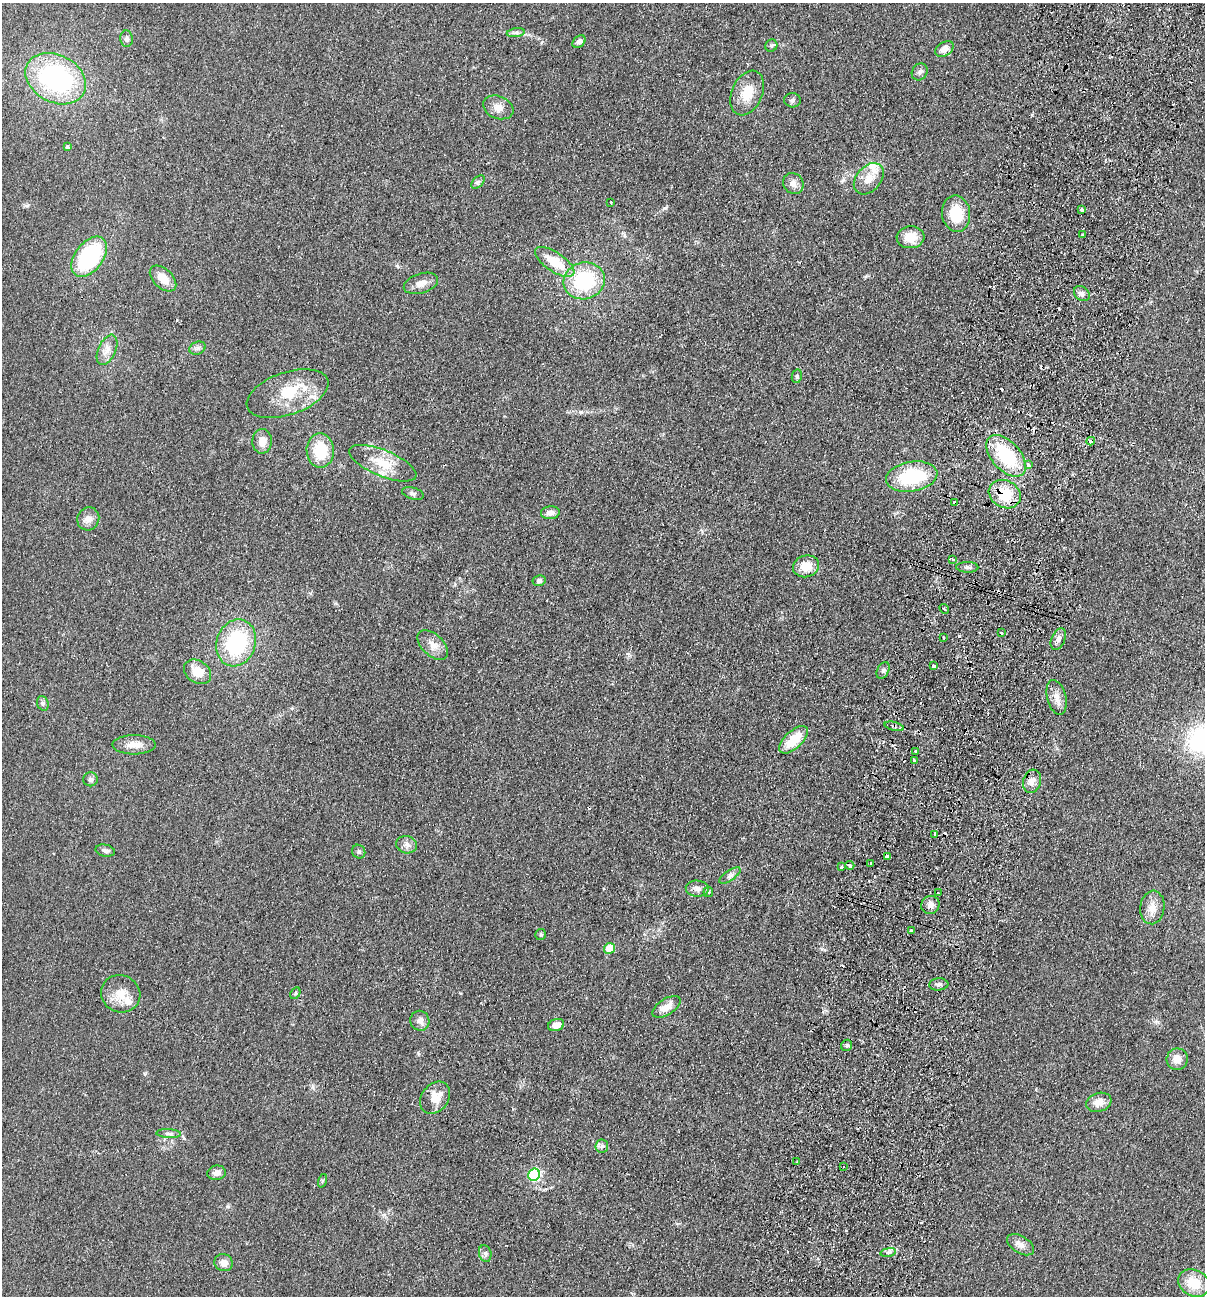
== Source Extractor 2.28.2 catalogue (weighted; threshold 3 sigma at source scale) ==
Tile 10 of 4 x 4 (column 2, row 3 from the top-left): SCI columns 1513-2715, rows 1313-2606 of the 5308 x 5212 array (HDU 1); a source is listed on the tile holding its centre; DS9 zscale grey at full resolution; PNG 1207 x 1298 px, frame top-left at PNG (2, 3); each listed source drawn as its Kron ellipse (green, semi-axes under 4 px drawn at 4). Shown black and unused: <1% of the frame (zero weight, under 2 of 3 exposures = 3% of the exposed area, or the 3 px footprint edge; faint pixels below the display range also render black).
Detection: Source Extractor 2.28.2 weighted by HDU 2 'WHT'; one run over the whole footprint, this tile lists its part. Background 0.0596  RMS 0.0088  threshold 0.0398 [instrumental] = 3 sigma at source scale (4.5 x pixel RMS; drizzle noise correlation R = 1.50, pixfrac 1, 0.05/0.05 arcsec/px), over >= 5 px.
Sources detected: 120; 14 cosmic-ray / hot-pixel residue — neither listed nor drawn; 4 inside a brighter listed object's ellipse — not listed separately; the other 102 listed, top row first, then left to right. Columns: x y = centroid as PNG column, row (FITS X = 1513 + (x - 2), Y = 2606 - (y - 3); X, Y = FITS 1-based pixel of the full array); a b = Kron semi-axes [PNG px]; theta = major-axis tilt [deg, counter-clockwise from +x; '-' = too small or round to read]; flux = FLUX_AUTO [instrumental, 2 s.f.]
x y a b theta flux
516 33 9 4 9 2.3
127 39 8 6 -85 2.9
579 42 7 5 40 3.3
771 45 6 5 - 1.6
944 49 10 6 33 6.4
920 72 9 7 54 3
56 79 32 23 -28 120
747 93 23 15 66 18
792 100 8 7 - 2.4
498 107 16 11 -22 7.8
67 147 3 3 - 4
869 179 18 12 49 11
478 182 8 5 44 2
793 183 11 10 - 5.5
611 202 2 2 - 0.66
1082 210 3 3 - 4
956 214 18 14 -82 27
1083 235 3 2 - 0.91
910 237 14 11 3 14
89 257 23 14 53 79
555 262 23 9 -34 22
163 278 16 9 -43 12
584 281 21 18 15 60
421 283 18 10 17 7.1
1082 293 8 6 -40 3.1
197 348 8 6 21 2.6
107 350 16 8 66 7
797 376 7 5 78 1.6
288 394 42 21 19 36
262 441 12 10 88 8.1
1091 441 4 4 - 7.1
320 450 17 13 -89 31
1006 456 25 14 -48 55
383 463 36 13 -23 23
1028 465 4 3 - 3.3
912 477 26 15 9 51
413 493 11 6 -17 2.6
1005 494 16 13 -27 27
955 503 4 3 - 1.3
550 513 9 6 6 5.6
88 519 12 10 58 6.2
952 559 4 3 - 1.1
806 566 13 10 14 15
967 567 11 5 -1 2.7
539 581 6 5 - 2.3
944 609 5 2 - 1.1
1001 633 3 3 - 2.6
943 638 3 2 - 1.1
1058 639 11 6 66 4.2
236 643 24 19 70 76
433 645 18 10 -43 8.9
933 665 3 3 - 2.1
883 670 9 5 63 2.1
197 672 15 11 -35 15
1057 697 18 9 -76 7.6
43 703 7 5 -69 2
894 726 10 2 -15 1.8
794 740 18 8 42 23
134 745 21 9 0 9.4
915 751 3 3 - 3.7
914 760 3 3 - 2.5
91 779 7 7 - 2.4
1032 781 12 9 74 6.1
935 834 4 3 - 4.8
407 845 10 8 -11 4.4
105 851 10 6 -13 2.6
359 852 7 6 - 1.9
887 856 4 3 - 6.1
871 863 3 2 - 0.66
850 865 4 3 - 4.8
842 867 3 3 - 2.2
730 875 12 5 35 3.1
697 889 11 8 -4 4.7
708 892 5 5 - 1.2
938 893 3 2 - 1.2
930 905 9 9 - 4.7
1152 907 17 12 83 9.8
911 930 3 3 - 2.2
540 935 5 5 - 1.5
609 948 6 5 - 30
939 984 9 6 5 2.8
295 993 6 4 60 1.3
121 994 20 18 -28 15
666 1007 16 8 32 9.1
420 1021 10 9 - 5.3
556 1025 8 6 18 7.4
847 1045 6 5 - 1.9
1177 1059 11 10 - 7.9
435 1098 17 13 52 15
1099 1102 13 9 18 8.4
169 1133 12 4 -3 2.5
602 1146 7 6 - 2.2
797 1162 2 2 - 0.88
844 1166 3 3 - 2
217 1173 9 7 10 4.5
534 1175 6 5 - 100
322 1181 7 4 71 1.3
1021 1245 15 8 -31 5.7
888 1252 8 4 8 2.1
485 1253 8 6 -74 2.5
224 1263 9 8 - 6.4
1194 1283 16 13 -28 21
Overlapping masked pixels (flux is a lower limit): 5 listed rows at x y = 1091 441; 1005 494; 955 503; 894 726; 850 865
Unlisted compact peaks at least as high as the median listed source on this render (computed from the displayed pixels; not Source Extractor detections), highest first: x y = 665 208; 228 1206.